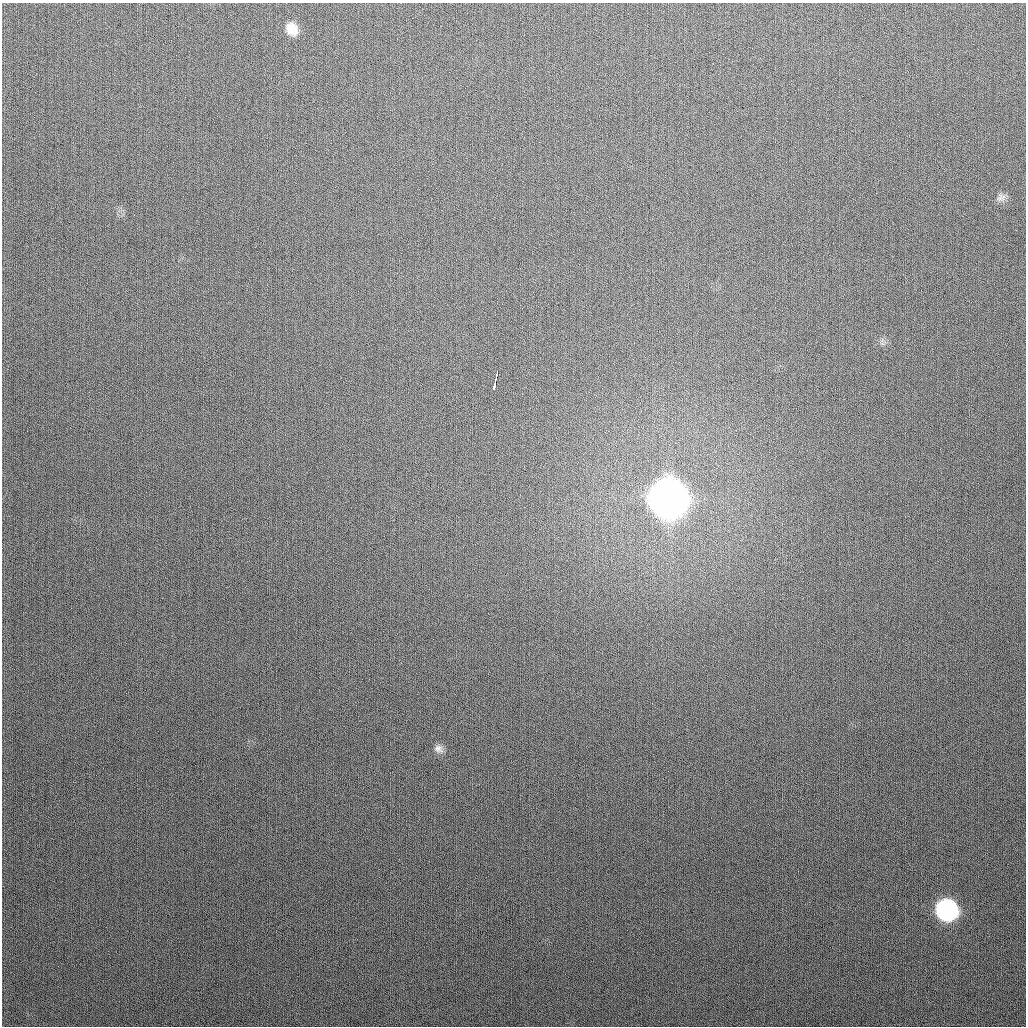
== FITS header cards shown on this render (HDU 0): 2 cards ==
NAXIS1  =                 1024
NAXIS2  =                 1024

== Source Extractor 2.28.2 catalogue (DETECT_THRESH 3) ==
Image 1024 x 1024 px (HDU 0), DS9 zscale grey, 1 PNG px = 1 image px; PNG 1028 x 1028 px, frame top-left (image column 1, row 1024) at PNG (2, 3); no overlay
Background 284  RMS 12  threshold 34.7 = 3 sigma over >= 5 px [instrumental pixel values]
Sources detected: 8; all 8 listed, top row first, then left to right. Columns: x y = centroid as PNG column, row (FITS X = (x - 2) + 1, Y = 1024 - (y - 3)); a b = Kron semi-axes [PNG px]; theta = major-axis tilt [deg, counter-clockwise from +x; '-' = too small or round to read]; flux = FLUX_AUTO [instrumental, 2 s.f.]
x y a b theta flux
292 29 16 13 -62 1.2e+04
1001 197 14 9 21 3.9e+03
496 376 9 3 80 7.6e+03
495 382 6 2 90 4.4e+03
494 386 6 2 -88 3.9e+03
668 498 16 15 - 3.2e+06
438 749 12 9 -23 4.5e+03
947 910 14 13 - 2.0e+05